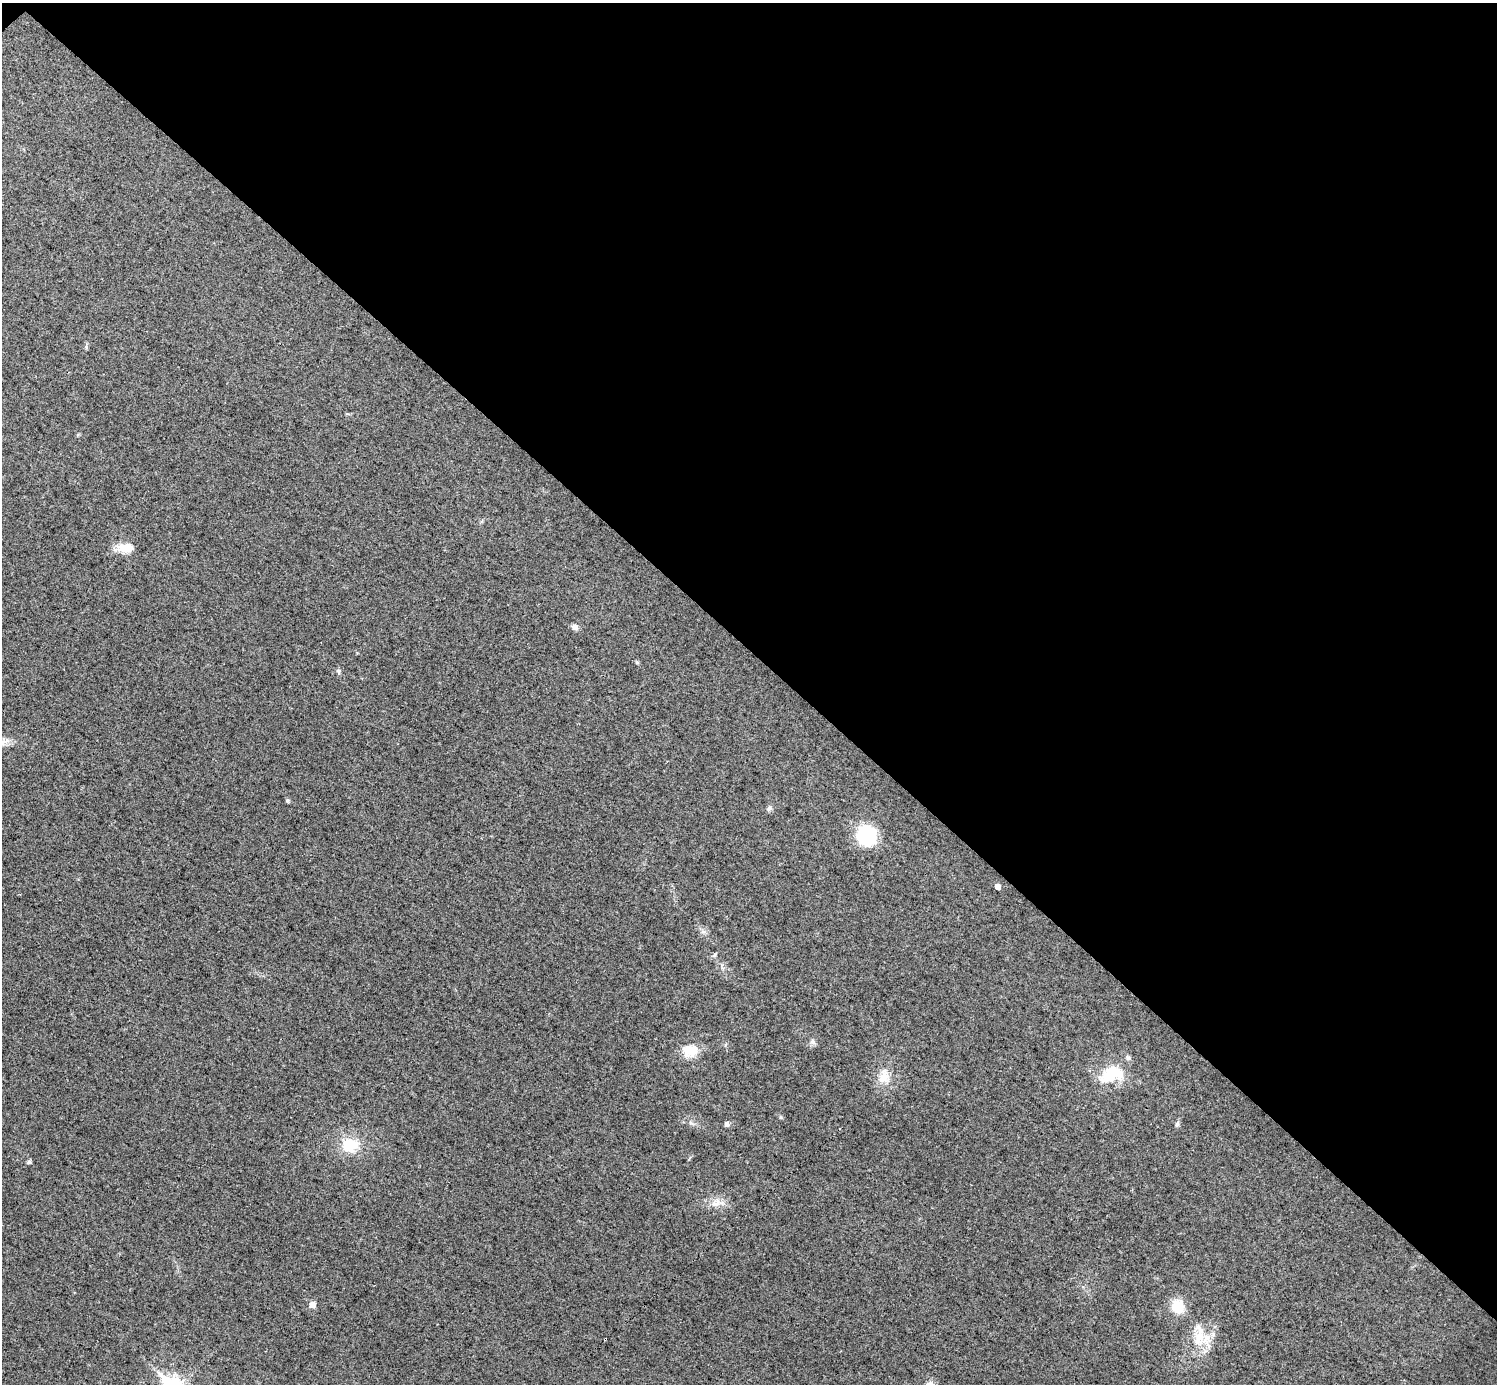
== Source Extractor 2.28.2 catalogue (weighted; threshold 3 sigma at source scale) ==
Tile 3 of 4 x 4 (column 3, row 1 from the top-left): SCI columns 2989-4483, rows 4302-5683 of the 5979 x 5979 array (HDU 1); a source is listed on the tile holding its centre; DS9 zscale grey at full resolution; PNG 1499 x 1386 px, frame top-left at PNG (2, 3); no overlay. Shown black and unused: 47% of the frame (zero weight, under 3 of 4 exposures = <1% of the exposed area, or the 3 px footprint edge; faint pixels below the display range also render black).
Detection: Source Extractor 2.28.2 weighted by HDU 2 'WHT'; one run over the whole footprint, this tile lists its part. Background 0.0162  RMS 0.0049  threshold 0.022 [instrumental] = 3 sigma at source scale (4.5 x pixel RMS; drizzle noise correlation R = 1.50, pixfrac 1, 0.05/0.05 arcsec/px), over >= 5 px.
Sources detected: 26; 2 inside a brighter listed object's ellipse — not listed separately; the other 24 listed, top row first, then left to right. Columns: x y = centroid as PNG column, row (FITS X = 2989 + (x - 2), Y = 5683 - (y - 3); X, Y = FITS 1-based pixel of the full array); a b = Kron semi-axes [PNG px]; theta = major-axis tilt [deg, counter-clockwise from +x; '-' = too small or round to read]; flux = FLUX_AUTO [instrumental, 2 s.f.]
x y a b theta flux
125 548 22 10 3 7.6
575 627 9 7 -26 1.9
637 662 6 4 0 0.59
338 671 8 5 -62 0.96
287 800 5 4 - 1
769 808 8 6 48 1.4
867 835 19 18 - 29
997 886 4 4 - 3.6
715 955 6 4 88 0.74
813 1042 9 6 -59 1.6
690 1051 20 16 8 9.3
1111 1075 36 21 19 19
884 1077 22 16 82 8.6
780 1117 6 4 -71 0.62
691 1123 9 4 -35 1.3
727 1124 6 6 - 1.3
1177 1124 8 5 75 1.2
350 1145 18 15 -4 16
29 1162 5 4 - 1.1
716 1203 16 12 31 5.2
312 1305 8 7 - 2.6
1178 1306 14 12 -71 12
1199 1338 31 17 -89 15
605 1339 3 3 - 1
Overlapping masked pixels (flux is a lower limit): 1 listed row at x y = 605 1339
Unlisted compact peaks at least as high as the median listed source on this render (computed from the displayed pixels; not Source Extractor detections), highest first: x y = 703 932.